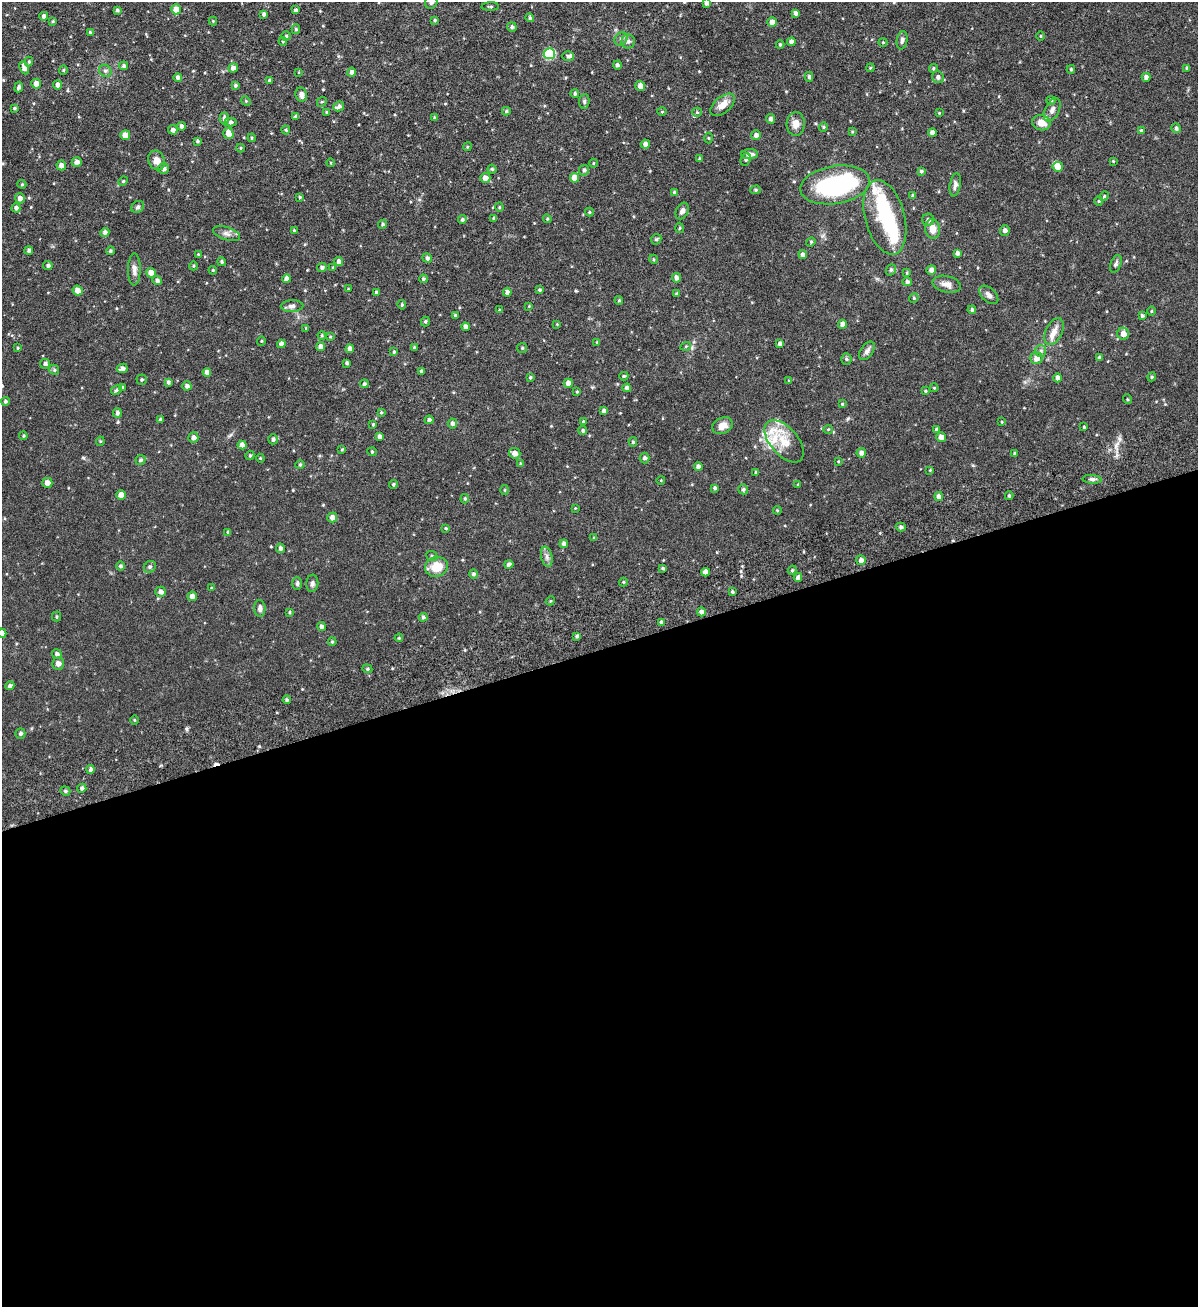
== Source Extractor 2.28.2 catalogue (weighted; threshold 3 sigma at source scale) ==
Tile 15 of 4 x 4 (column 3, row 4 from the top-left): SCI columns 2685-3880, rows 60-1364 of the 5247 x 5337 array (HDU 1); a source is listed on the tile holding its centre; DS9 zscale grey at full resolution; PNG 1200 x 1309 px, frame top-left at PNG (2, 2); each listed source drawn as its Kron ellipse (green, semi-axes under 4 px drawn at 4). Shown black and unused: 50% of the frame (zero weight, under 6 of 12 exposures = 3% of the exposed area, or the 3 px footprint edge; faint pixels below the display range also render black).
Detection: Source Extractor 2.28.2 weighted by HDU 2 'WHT'; one run over the whole footprint, this tile lists its part. Background 0.0729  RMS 0.0051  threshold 0.021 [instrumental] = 3 sigma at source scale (4.09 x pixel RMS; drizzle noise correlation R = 1.36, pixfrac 0.8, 0.05/0.05 arcsec/px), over >= 5 px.
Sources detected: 344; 4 inside a brighter object's white glare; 1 cosmic-ray / hot-pixel residue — neither listed nor drawn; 10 inside a brighter listed object's ellipse — not listed separately; the other 329 listed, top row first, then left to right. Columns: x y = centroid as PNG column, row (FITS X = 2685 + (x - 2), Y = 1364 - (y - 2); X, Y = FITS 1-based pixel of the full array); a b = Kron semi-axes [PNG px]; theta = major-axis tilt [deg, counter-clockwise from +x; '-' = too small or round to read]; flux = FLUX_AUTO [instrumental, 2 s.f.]
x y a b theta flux
431 2 7 6 - 1.3
707 3 4 4 - 2
490 7 9 3 2 0.65
176 9 5 5 - 4.4
117 10 4 3 - 1
295 10 4 3 - 1
795 13 4 3 - 1.4
264 14 4 3 - 1.2
44 16 4 4 - 1.8
530 18 4 4 - 0.77
435 20 3 3 - 0.61
53 21 4 3 - 0.49
213 21 4 4 - 0.38
772 22 5 4 - 2.4
512 27 5 5 - 0.95
296 29 5 4 - 0.71
90 32 4 3 - 0.52
286 36 4 4 - 0.63
1041 36 5 3 - 0.45
621 39 7 6 - 1.2
902 40 9 5 80 1.4
283 41 4 4 - 0.57
628 41 7 7 - 1.4
791 42 4 4 - 2
883 42 4 4 - 0.45
780 45 4 3 - 0.7
549 54 5 5 - 30
568 56 6 5 - 0.88
29 62 5 4 - 0.59
617 65 4 4 - 1
124 66 4 4 - 1
24 68 7 4 -65 2.2
233 68 4 4 - 2
870 68 4 3 - 0.44
933 68 4 4 - 0.72
1187 68 4 3 - 0.88
1071 69 4 3 - 0.63
63 70 4 4 - 0.54
105 71 6 5 - 1.1
299 72 4 3 - 0.3
352 72 4 4 - 1.9
809 77 5 4 - 0.94
938 77 6 5 - 1.4
1146 77 4 4 - 1.9
178 78 4 4 - 1.4
269 80 3 3 - 0.75
36 84 5 5 - 2.4
58 85 4 4 - 1.9
235 85 4 4 - 0.83
640 86 5 4 - 2.8
19 87 5 4 - 1.3
575 94 4 4 - 0.77
301 95 7 6 - 2.2
1051 100 4 4 - 0.57
246 101 5 4 - 0.52
584 101 7 5 84 0.89
322 102 5 4 - 0.58
723 105 14 8 40 4.5
339 106 5 5 - 0.99
14 108 3 3 - 0.61
1052 110 12 7 63 2.3
506 111 4 4 - 0.67
327 112 4 4 - 0.49
662 112 5 3 - 0.43
697 112 5 4 - 0.7
939 113 4 4 - 0.35
296 117 4 4 - 1
224 118 6 4 88 1.3
434 118 4 3 - 0.51
771 119 5 4 - 1.3
231 122 6 4 2 0.89
1041 123 9 7 -16 5
796 124 12 9 87 3.5
181 126 4 4 - 1.3
823 127 4 4 - 0.52
1176 128 5 5 - 1.1
173 130 5 4 - 1.7
286 130 4 4 - 0.54
1141 130 4 3 - 0.59
852 132 4 3 - 0.49
228 133 5 5 - 3.5
932 133 4 4 - 2.1
125 135 5 5 - 3.8
756 135 5 4 - 1.7
252 138 4 4 - 0.49
708 138 5 3 - 0.44
197 141 4 3 - 0.8
645 144 4 4 - 1.9
467 147 4 3 - 0.43
240 148 4 4 - 0.54
749 154 8 5 2 2.7
700 159 3 3 - 0.82
746 159 6 4 64 0.95
157 160 10 8 -69 3.2
1113 161 4 4 - 0.42
77 162 5 4 - 2
331 163 4 3 - 0.4
593 163 4 3 - 0.41
61 165 5 5 - 2.6
1058 167 5 5 - 3.7
164 169 5 5 - 1.6
492 169 4 4 - 0.6
584 170 5 5 - 1.1
921 171 4 4 - 0.87
485 178 5 5 - 2.3
574 178 5 4 - 5.2
123 181 5 4 - 0.59
22 184 4 4 - 0.55
835 185 35 19 9 55
955 185 12 5 81 1.7
756 190 5 4 - 0.65
674 192 4 4 - 0.5
913 196 4 3 - 0.78
1104 196 5 4 - 0.6
300 197 4 4 - 0.59
20 198 5 5 - 2
1099 201 4 4 - 0.58
138 207 7 5 36 1
499 207 4 4 - 0.51
16 208 4 4 - 1.4
682 211 9 6 64 1.5
589 212 4 4 - 0.5
885 217 38 19 -75 23
494 218 4 3 - 0.94
462 219 4 4 - 0.86
547 219 4 4 - 0.54
928 220 6 6 - 1.3
383 224 5 4 - 0.82
680 228 5 3 - 0.51
932 229 10 7 -85 4.1
294 230 4 3 - 0.47
1005 231 5 5 - 1.7
105 232 4 4 - 1.6
226 234 14 6 -18 2.2
656 239 5 4 - 0.81
811 242 5 4 - 0.59
29 251 4 4 - 1.2
110 251 4 4 - 0.82
957 253 4 4 - 1.5
198 254 4 3 - 0.41
803 255 4 4 - 1.7
427 258 5 4 - 1.2
653 259 5 3 - 0.46
339 261 5 4 - 1.8
222 262 4 4 - 0.86
1116 264 9 5 68 1.1
48 265 4 4 - 0.96
193 266 4 3 - 0.43
322 268 5 4 - 1.2
333 268 4 3 - 0.53
134 269 16 6 89 2.4
213 270 4 4 - 0.48
891 270 6 4 69 0.74
931 270 5 4 - 2.2
151 273 5 4 - 2.7
907 273 4 3 - 0.53
676 278 4 4 - 1.6
286 279 4 4 - 2.1
423 279 4 4 - 0.78
157 280 4 4 - 1.4
907 282 5 4 - 1.2
947 284 14 8 -13 2.9
348 289 4 3 - 0.38
540 290 4 4 - 0.84
77 291 5 4 - 3.2
376 292 4 3 - 0.81
507 292 4 4 - 1.8
677 294 3 3 - 0.9
989 295 11 7 -43 1.8
914 298 5 4 - 0.62
619 300 4 3 - 0.61
402 305 5 4 - 0.69
292 306 11 6 1 1.8
529 306 4 3 - 0.37
499 310 4 3 - 0.51
972 310 4 3 - 0.81
1151 311 5 3 - 0.46
455 315 3 3 - 0.69
1142 316 3 3 - 0.81
425 321 5 4 - 0.71
557 324 4 4 - 0.42
843 324 4 4 - 2.5
466 327 4 4 - 2
306 328 4 4 - 0.42
1054 331 14 8 65 3.5
1123 334 6 6 - 3
322 335 4 3 - 0.51
330 337 4 3 - 0.46
261 341 5 3 - 0.41
597 342 4 4 - 0.44
281 344 4 4 - 1.7
780 344 4 4 - 1.8
686 346 5 3 - 0.43
320 347 4 4 - 2.4
18 348 4 3 - 0.47
414 348 4 3 - 0.71
522 348 5 5 - 0.63
350 349 4 4 - 2.2
867 351 10 6 54 1.7
1041 351 6 5 - 0.99
394 352 4 3 - 0.54
1037 358 6 6 - 2.7
1099 358 4 3 - 1.2
846 359 5 5 - 0.72
347 363 3 3 - 0.83
45 364 5 5 - 1
122 368 5 4 - 1.7
54 370 5 4 - 0.71
421 371 3 3 - 0.8
207 372 4 4 - 2.4
624 376 4 4 - 0.59
530 377 4 3 - 0.64
1152 377 4 4 - 0.55
1058 378 4 4 - 1.7
142 380 5 5 - 0.67
789 381 4 3 - 0.39
168 382 4 3 - 0.99
568 383 4 4 - 2.6
364 384 4 4 - 0.78
187 386 4 4 - 1.6
123 387 4 3 - 0.67
627 388 4 4 - 1.5
934 388 4 4 - 0.47
116 390 6 4 29 0.86
925 391 4 3 - 0.52
577 392 4 3 - 0.48
1127 399 5 3 - 0.44
5 401 4 4 - 0.85
842 404 4 3 - 0.48
604 411 4 4 - 1.5
381 412 3 3 - 0.48
117 413 5 4 - 1.3
160 419 4 4 - 0.87
429 420 4 4 - 1.3
583 421 3 3 - 0.42
1002 422 3 3 - 0.42
452 423 5 4 - 1.2
373 424 4 3 - 0.53
722 426 10 8 25 3.8
1084 427 3 3 - 0.48
828 429 5 3 - 0.45
936 430 4 3 - 0.86
583 431 4 4 - 0.88
23 436 4 4 - 0.47
379 437 4 4 - 1.5
941 437 5 4 - 2.6
193 438 5 5 - 2
273 439 5 4 - 1.1
100 441 4 4 - 0.54
784 441 25 14 -49 9.1
633 442 5 4 - 0.7
242 445 4 4 - 2.8
342 449 4 3 - 0.49
372 452 4 4 - 0.53
515 453 6 5 - 2.4
861 453 4 4 - 2
1014 453 4 3 - 0.54
250 456 5 3 - 0.63
260 458 4 4 - 0.44
645 458 5 5 - 1.1
140 460 5 5 - 0.98
838 461 4 3 - 0.42
521 464 4 4 - 0.6
300 465 4 4 - 0.53
698 467 4 4 - 1.4
930 470 4 4 - 0.39
756 472 4 4 - 0.51
1092 479 9 3 -4 1
661 480 4 3 - 0.35
47 483 5 5 - 2.8
393 484 4 4 - 0.67
798 484 4 3 - 0.4
715 488 4 4 - 0.97
743 489 5 4 - 0.9
505 490 5 3 - 0.42
121 495 4 4 - 3.4
1009 496 4 3 - 0.75
939 497 4 4 - 2.1
465 499 5 4 - 0.64
575 508 3 3 - 0.33
777 510 4 3 - 0.42
332 517 5 5 - 2.8
901 527 5 4 - 0.98
446 528 4 3 - 0.44
228 532 4 4 - 0.7
594 538 4 3 - 0.5
564 544 4 4 - 1.6
280 548 5 4 - 1.3
432 556 6 5 - 0.82
547 557 10 5 -77 1.6
861 560 5 5 - 1.9
509 564 4 4 - 1.7
120 566 4 4 - 0.92
150 567 6 5 - 0.92
436 567 11 9 18 8.6
662 568 4 3 - 0.68
792 570 4 4 - 0.6
706 572 4 4 - 2.8
473 574 5 4 - 1
798 577 4 4 - 1.7
623 582 4 4 - 0.48
297 583 7 4 -89 0.97
312 583 9 6 83 1.3
211 588 4 3 - 0.37
160 592 5 5 - 2
732 592 4 3 - 0.72
192 596 5 4 - 2.1
550 601 5 3 - 0.42
260 608 8 5 -88 1.7
289 612 4 3 - 0.51
701 612 4 4 - 1.9
56 617 5 4 - 0.61
423 617 4 4 - 0.85
661 622 4 3 - 0.8
321 626 4 4 - 1.4
2 633 5 4 - 2.2
577 636 4 4 - 0.89
399 638 4 3 - 0.51
332 642 4 3 - 0.62
57 654 5 5 - 1.4
58 664 6 6 - 1.9
367 669 5 4 - 0.77
10 686 4 4 - 1.4
287 700 4 4 - 0.91
134 720 5 3 - 0.38
20 733 5 5 - 1.1
91 769 4 4 - 1.2
82 788 4 4 - 1.2
65 791 5 4 - 0.81
Isophote crosses this tile's border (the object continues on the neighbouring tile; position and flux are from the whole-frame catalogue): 3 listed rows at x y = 431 2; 707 3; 2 633